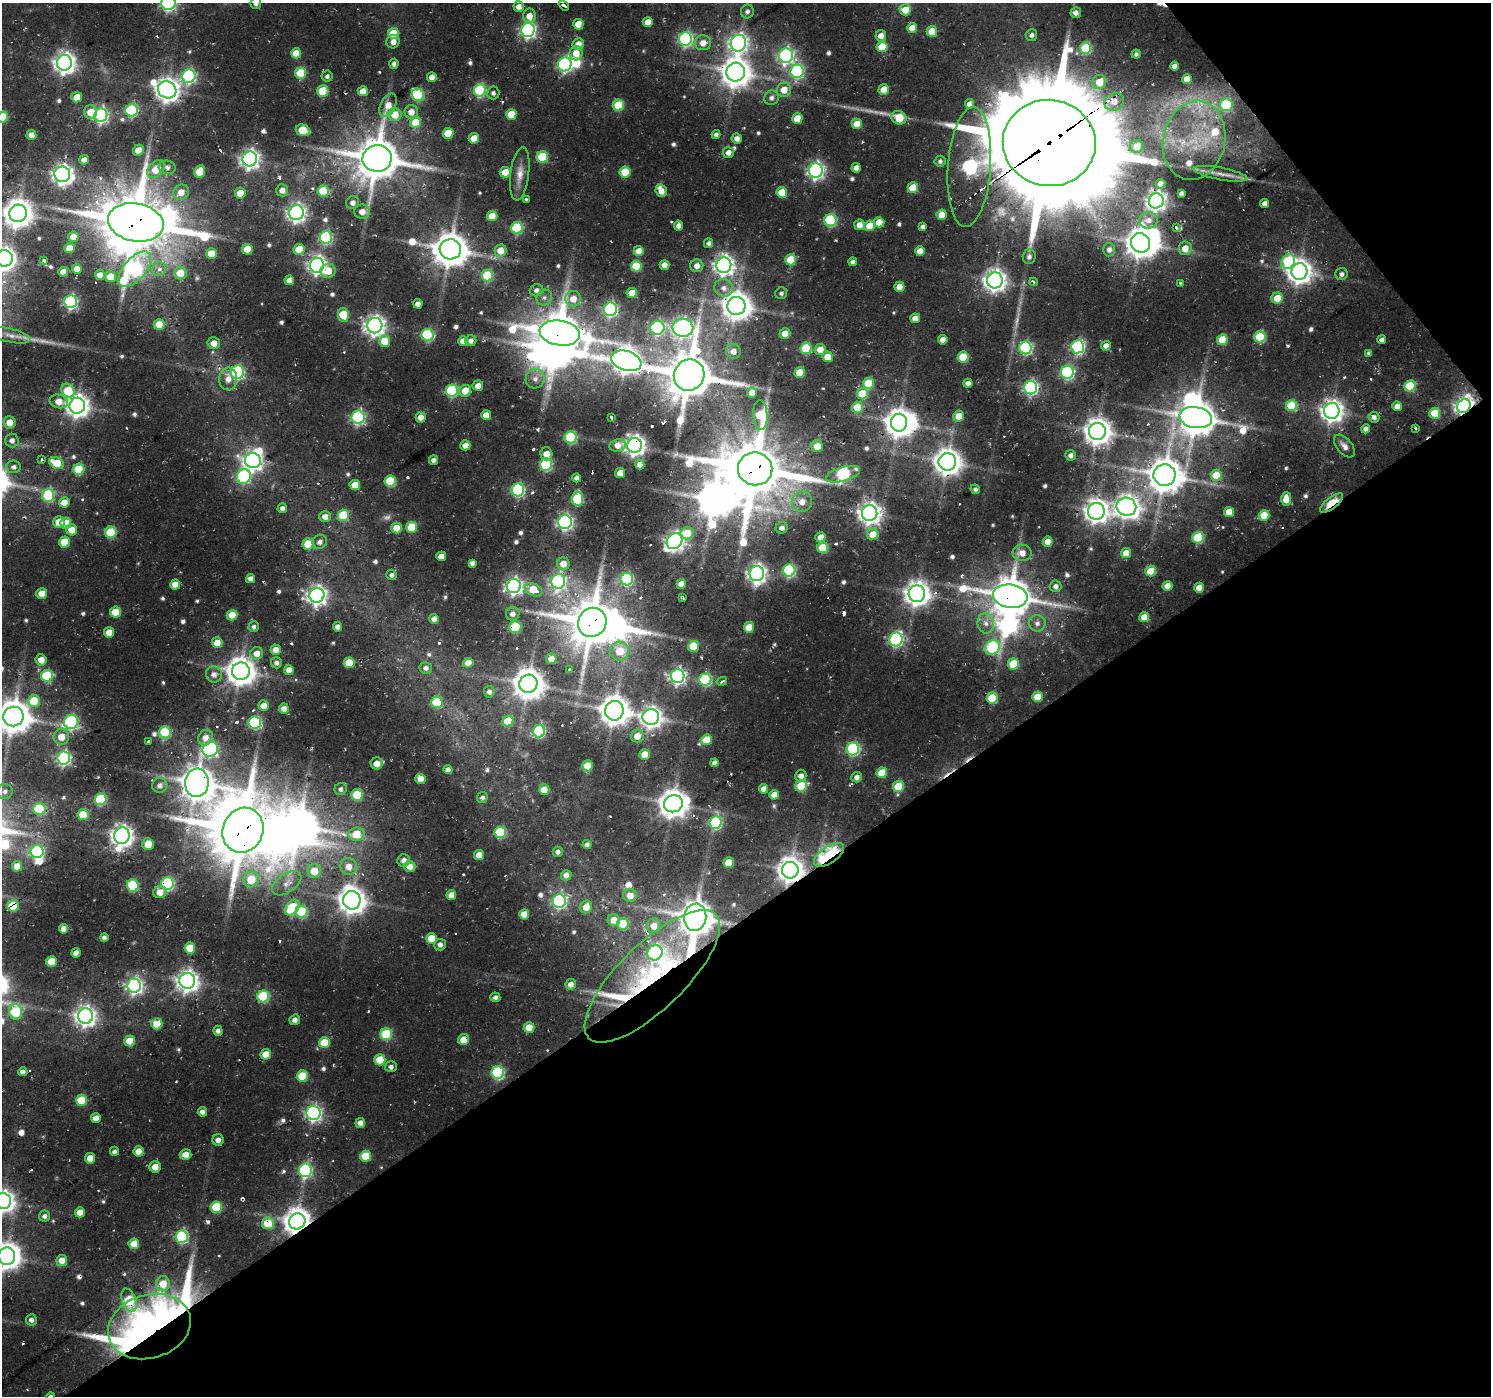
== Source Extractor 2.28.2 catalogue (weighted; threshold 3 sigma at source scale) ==
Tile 12 of 4 x 4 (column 4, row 3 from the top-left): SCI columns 4468-5956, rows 1704-3097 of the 6193 x 6150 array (HDU 1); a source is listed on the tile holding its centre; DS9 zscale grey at full resolution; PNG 1493 x 1398 px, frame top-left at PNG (2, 3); each listed source drawn as its Kron ellipse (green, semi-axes under 4 px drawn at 4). Shown black and unused: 38% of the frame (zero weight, under 2 of 3 exposures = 8% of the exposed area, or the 3 px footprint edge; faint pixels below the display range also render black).
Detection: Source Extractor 2.28.2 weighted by HDU 2 'WHT'; one run over the whole footprint, this tile lists its part. Background 0.0452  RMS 0.0057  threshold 0.0257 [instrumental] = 3 sigma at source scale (4.5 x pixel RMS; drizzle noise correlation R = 1.50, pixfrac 1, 0.0396/0.0396 arcsec/px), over >= 5 px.
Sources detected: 678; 6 too faint to see at this stretch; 17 inside a brighter object's white glare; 31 cosmic-ray / hot-pixel residue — neither listed nor drawn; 10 inside a brighter listed object's ellipse — not listed separately; of the other 614, all 500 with FLUX_AUTO >= 1.56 (the completeness limit of this list) listed and drawn (114 fainter detections not listed), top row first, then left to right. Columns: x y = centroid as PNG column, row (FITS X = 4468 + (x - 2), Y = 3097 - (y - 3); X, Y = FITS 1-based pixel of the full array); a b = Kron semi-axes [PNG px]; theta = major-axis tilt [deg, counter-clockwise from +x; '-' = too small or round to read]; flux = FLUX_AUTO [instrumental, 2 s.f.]
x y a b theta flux
168 3 7 7 - 110
256 3 6 5 - 1.6
564 5 6 3 -37 2.6
519 6 5 5 - 3.8
905 10 6 5 - 11
747 11 7 6 - 1.8
1076 13 5 5 - 3.1
529 16 7 6 - 5.9
648 22 5 5 - 6.6
578 24 5 5 - 11
912 28 5 5 - 7.9
528 30 7 6 - 150
932 31 5 5 - 13
393 33 5 5 - 18
1031 35 6 6 - 2.1
881 36 6 5 - 4.3
686 39 7 6 - 110
393 42 7 6 - 3.3
703 43 8 7 - 5
738 43 8 7 - 220
578 44 6 5 - 6.1
882 47 5 5 - 17
1085 48 6 5 - 37
296 53 5 5 - 9.5
576 53 7 6 - 7
1136 54 4 4 - 1.6
786 56 7 7 - 140
64 63 8 7 - 330
394 64 5 4 - 1.8
565 64 7 6 - 110
1175 66 4 4 - 3.2
797 71 7 6 - 90
736 72 9 9 - 810
301 73 5 5 - 26
189 76 7 6 - 100
327 76 5 5 - 1.8
432 77 5 5 - 4.9
1187 79 5 5 - 7.6
1099 82 7 6 - 10
167 90 9 8 - 480
480 90 6 6 - 62
784 90 7 7 - 7
884 90 5 5 - 7.9
323 91 5 5 - 25
363 91 5 5 - 6.1
493 93 6 6 - 1.8
418 95 6 6 - 52
77 97 5 5 - 6.9
771 98 7 7 - 2.5
1114 102 10 8 25 5.1
970 104 5 4 - 3.5
388 105 12 7 65 6.7
618 105 6 5 - 25
1226 105 6 6 - 44
132 110 6 6 - 62
91 112 7 6 - 9.3
411 112 7 6 - 5.3
511 114 5 5 - 11
101 115 7 6 - 130
395 115 6 6 - 9.4
3 117 5 5 - 21
899 118 8 6 -25 15
797 119 5 5 - 11
416 122 5 5 - 17
857 124 5 5 - 9
303 130 7 5 -15 17
448 133 5 5 - 15
31 135 5 5 - 4.5
716 135 4 4 - 1.9
474 138 5 5 - 8.8
737 138 5 5 - 3.2
1194 140 40 31 78 46
1049 143 46 43 -7 14000
1137 146 6 6 - 8
138 150 6 5 - 8.3
728 153 5 5 - 3.6
542 157 5 5 - 27
377 158 14 13 - 1900
250 159 7 7 - 260
84 160 5 5 - 3.2
940 161 5 5 - 1.6
167 167 8 7 - 2.2
969 167 60 21 86 140
856 168 5 4 - 3.6
156 169 10 7 46 10
200 171 6 5 - 15
816 171 7 7 - 180
505 172 5 5 - 9
625 172 5 5 - 21
62 174 8 8 - 280
520 174 27 9 83 6.2
1221 174 27 6 -11 5.7
1160 184 5 4 - 4.9
913 188 5 5 - 14
282 190 6 6 - 4
323 191 5 5 - 24
661 191 6 5 - 4.5
181 192 8 7 - 6
240 193 5 5 - 8.2
782 193 5 5 - 15
1181 193 4 4 - 1.7
527 200 3 3 - 7.2
1156 201 7 7 - 260
353 203 6 6 - 2.5
1265 203 4 4 - 3.4
362 211 8 7 - 4.4
18 213 9 8 - 780
296 213 7 7 - 230
942 215 5 5 - 7.8
492 216 5 5 - 10
830 220 6 6 - 59
1148 220 9 8 - 4.5
136 222 28 19 -11 3300
879 222 5 5 - 8.2
860 225 5 5 - 5.4
678 226 5 4 - 3.3
870 226 5 5 - 12
923 227 4 4 - 1.9
1176 227 4 3 - 3.8
517 228 6 6 - 46
73 237 5 5 - 4.8
326 237 6 6 - 80
708 243 5 4 - 1.6
1141 243 10 9 - 880
69 248 5 5 - 8.1
1185 248 7 6 - 6.2
247 249 5 5 - 11
299 249 5 5 - 12
450 249 11 10 - 1100
1109 250 7 6 - 2.4
500 251 6 6 - 8
639 251 5 5 - 7.1
920 251 5 5 - 8.3
211 254 5 5 - 11
1029 257 7 6 - 2.2
4 258 8 8 - 340
791 260 5 5 - 19
44 261 4 3 - 2.3
853 262 4 4 - 2.6
1288 262 8 6 54 44
317 265 7 7 - 210
664 265 5 4 - 4.1
724 265 7 7 - 290
636 266 5 5 - 22
697 266 6 6 - 3.6
77 269 5 5 - 7.1
135 269 21 11 49 100
159 269 7 6 - 2.7
328 271 8 7 - 6.7
63 272 5 4 - 5.1
1299 272 8 8 - 510
180 273 6 6 - 10
1341 274 6 6 - 2.1
100 275 5 5 - 3.5
487 276 6 5 - 31
110 277 5 5 - 10
289 280 5 5 - 3.7
995 280 8 8 - 380
1033 282 4 3 - 1.7
1180 283 3 3 - 1.8
899 287 5 5 - 6.9
724 288 9 8 - 3.9
537 290 7 6 - 2.4
632 293 5 5 - 8.4
781 293 6 5 - 1.6
544 298 8 7 - 2
1277 298 6 5 - 8.9
573 299 8 7 - 6.1
70 302 6 6 - 110
418 304 5 4 - 2.8
736 306 9 9 - 800
610 309 7 6 - 96
343 315 7 5 -79 19
915 318 5 5 - 4.8
159 325 5 5 - 13
375 326 8 7 - 310
657 328 7 7 - 86
683 328 10 9 - 230
560 333 20 12 -10 1700
785 333 5 5 - 6.4
427 335 6 6 - 51
11 336 20 7 -13 5
1260 337 5 5 - 34
943 340 5 4 - 4.3
1222 340 5 5 - 21
1382 340 4 4 - 2.5
385 341 6 5 - 11
463 341 5 5 - 5.8
471 341 5 5 - 2.7
214 343 6 6 - 5.5
1106 346 5 5 - 3.9
1078 347 6 6 - 100
806 348 6 5 - 29
1026 348 6 6 - 75
820 349 5 5 - 6.3
733 351 7 7 - 4.8
1369 353 4 4 - 1.6
828 357 5 5 - 8.6
963 357 5 5 - 22
626 361 15 9 -18 670
237 372 7 6 - 90
1067 372 6 6 - 84
800 373 5 5 - 14
689 375 16 15 - 2200
228 379 11 9 86 4.9
535 379 10 9 - 3.7
869 383 5 5 - 20
968 383 4 4 - 3
478 386 5 5 - 4.4
1410 386 6 5 - 34
1031 388 6 6 - 120
68 391 7 6 - 18
452 391 6 6 - 60
465 391 6 6 - 9.1
752 393 5 5 - 5.9
862 394 6 5 - 16
59 401 9 6 -12 5.8
77 406 8 8 - 430
1291 406 5 5 - 27
1397 406 5 5 - 5.2
1464 406 7 6 - 260
857 407 5 5 - 16
1332 411 8 8 - 400
1435 413 5 5 - 19
486 415 5 5 - 7.1
760 415 15 7 -87 34
959 416 5 5 - 8.4
358 417 6 6 - 96
421 417 5 5 - 4.8
611 417 4 3 - 2.1
1374 417 5 5 - 2.2
1196 418 16 10 -9 1400
9 422 6 6 - 6.5
899 423 9 8 - 720
1416 428 3 3 - 2.2
1366 429 4 4 - 2.9
1097 431 8 8 - 630
571 437 6 6 - 56
12 440 7 6 - 2.3
465 445 5 5 - 4.3
618 445 8 6 8 5
634 445 7 7 - 340
817 446 6 5 - 7.8
1344 446 13 7 -50 3.2
546 454 6 6 - 6
1071 455 5 5 - 2.6
42 459 4 3 - 2
433 460 5 4 - 2.1
253 461 8 7 - 250
947 462 8 8 - 670
57 463 7 5 -26 13
546 464 6 6 - 59
640 464 5 4 - 5.5
14 467 7 6 - 2.1
79 469 5 5 - 23
755 469 17 16 - 3100
620 473 5 5 - 5.8
843 474 17 7 15 81
1165 475 11 10 - 1200
1216 475 5 5 - 16
244 476 7 7 - 79
576 478 4 4 - 2.6
390 481 6 5 - 32
355 485 5 5 - 8.5
975 489 5 4 - 1.7
518 490 6 6 - 78
48 495 6 6 - 44
577 499 7 5 85 40
1286 499 7 5 89 11
64 502 5 5 - 6.4
802 502 10 10 - 5.9
1332 503 14 5 38 25
1126 507 10 9 - 440
282 508 5 4 - 2.3
1096 511 8 8 - 470
1229 512 5 5 - 9.6
870 513 8 7 - 390
343 515 5 5 - 27
1264 515 5 5 - 14
325 517 6 5 - 4
59 522 6 6 - 7.6
565 522 7 7 - 140
66 523 5 5 - 14
411 527 5 5 - 17
397 528 5 5 - 7.9
782 528 6 5 - 2.8
72 530 6 5 - 7.7
111 532 6 5 - 33
687 533 6 6 - 13
873 534 6 5 - 8.8
820 537 5 5 - 5.2
1198 538 6 5 - 39
674 541 8 7 - 260
65 542 5 5 - 14
320 542 7 7 - 2.5
1048 542 5 5 - 6.2
308 544 5 5 - 15
823 548 5 5 - 24
1022 553 9 8 - 5.3
1126 553 5 5 - 7.3
441 556 5 5 - 5.4
472 563 4 4 - 2.4
563 564 6 6 - 6.2
789 570 6 6 - 75
1151 571 5 5 - 14
757 574 7 7 - 260
392 575 5 5 - 2
251 579 4 4 - 3.1
627 579 6 6 - 67
558 581 7 7 - 150
681 584 5 5 - 6.5
175 585 5 5 - 6.6
514 586 7 7 - 200
1056 586 6 5 - 2.5
1167 586 5 5 - 6.6
1199 588 5 5 - 6.6
534 590 9 6 -27 13
42 594 5 5 - 7.4
917 594 8 8 - 520
317 595 7 7 - 280
1010 596 17 11 -8 1600
682 597 4 3 - 2.8
115 612 5 5 - 12
513 614 7 6 - 3.1
232 615 5 5 - 11
1144 617 5 5 - 7.4
434 619 5 5 - 3.5
592 622 15 14 - 2200
986 623 10 8 -82 3.7
1037 623 8 8 - 2.8
254 627 5 5 - 1.6
338 627 5 4 - 3.1
515 627 6 6 - 41
749 627 5 5 - 13
109 632 5 5 - 8.9
896 639 7 6 - 100
217 643 5 5 - 7.6
693 646 5 5 - 16
992 648 8 7 - 61
276 650 5 5 - 4.9
619 651 9 9 - 11
257 653 6 6 - 5.3
551 659 5 5 - 4.6
41 660 5 5 - 6.1
276 663 5 5 - 2.1
349 663 5 5 - 18
468 663 5 5 - 10
1013 664 5 5 - 20
426 668 6 6 - 2.2
289 670 5 5 - 4.8
569 670 4 3 - 1.6
241 671 9 8 - 800
214 674 8 8 - 3.5
47 676 6 6 - 36
678 676 7 6 - 170
705 679 6 6 - 66
722 681 5 4 - 1.6
528 684 9 9 - 950
489 692 6 5 - 2.3
1037 697 5 5 - 11
992 698 5 5 - 21
34 701 6 6 - 15
437 702 5 5 - 29
264 706 5 5 - 5.3
284 708 5 5 - 3.9
614 711 10 9 - 860
13 716 10 10 - 1200
651 717 8 8 - 330
508 721 5 5 - 19
71 722 7 7 - 83
255 722 6 6 - 67
539 731 6 6 - 62
165 732 6 6 - 43
637 736 6 6 - 6.6
61 737 8 7 - 7.2
205 738 8 7 - 4.4
707 740 5 5 - 14
148 741 3 3 - 2.3
210 749 8 7 - 110
853 749 6 6 - 75
645 754 5 5 - 8.9
64 758 6 6 - 120
714 763 4 4 - 2.3
377 764 6 6 - 5.8
588 766 5 5 - 14
448 770 4 4 - 2.8
882 773 5 5 - 17
801 776 6 5 - 3.1
857 777 5 5 - 3
421 779 5 5 - 6.4
197 783 14 11 84 1200
160 785 8 7 - 2.5
801 786 6 5 - 26
898 787 5 5 - 21
341 789 6 6 - 1.8
764 789 4 4 - 4.3
544 790 5 5 - 8.1
5 791 8 7 - 2.4
357 795 6 5 - 30
774 795 5 4 - 5.7
482 797 5 5 - 1.8
101 799 6 6 - 46
673 804 9 8 - 830
39 809 6 6 - 33
83 815 5 5 - 18
715 822 6 6 - 64
243 830 23 20 66 3400
500 832 6 6 - 38
356 834 8 7 - 14
122 836 8 7 - 390
148 844 6 5 - 7.8
587 845 4 4 - 2.3
37 852 6 6 - 87
558 852 5 5 - 2.3
479 855 5 5 - 6.7
829 855 17 8 33 72
404 860 6 6 - 3
729 863 5 5 - 11
17 866 5 5 - 7.6
349 866 8 8 - 6
410 866 5 5 - 6.1
790 870 8 8 - 590
314 871 7 7 - 11
566 875 5 5 - 3.1
251 879 8 7 - 13
168 883 6 6 - 83
287 883 16 9 35 5.3
133 885 6 6 - 40
160 892 7 6 - 5.5
451 895 5 5 - 7.3
630 895 7 6 - 6.5
352 900 9 8 - 680
559 901 7 6 - 110
13 906 6 5 - 21
586 907 6 6 - 6.8
292 908 9 6 52 30
302 912 6 6 - 41
524 914 5 5 - 7.9
695 917 14 11 81 1200
614 920 6 6 - 7.5
623 924 6 5 - 29
654 926 7 7 - 6.7
64 929 5 4 - 4
104 937 4 4 - 1.9
431 938 5 5 - 9.7
440 945 6 5 - 2.6
190 948 5 5 - 10
76 953 4 4 - 3.4
655 953 8 7 - 110
52 961 5 5 - 13
652 976 89 33 44 98
187 981 8 8 - 380
571 984 5 5 - 3.9
134 986 7 7 - 190
263 996 6 6 - 48
495 997 5 5 - 2
15 1012 8 6 -74 31
85 1016 7 7 - 310
295 1020 5 5 - 2.8
157 1024 5 5 - 13
529 1027 5 5 - 9.9
218 1031 5 4 - 2.2
386 1034 6 6 - 34
464 1040 5 5 - 8.6
130 1041 5 5 - 9.2
324 1043 5 5 - 18
266 1054 5 5 - 9.3
380 1060 5 5 - 17
391 1067 6 5 - 1.9
23 1072 4 4 - 2.8
498 1073 6 6 - 75
302 1076 5 5 - 20
82 1100 5 5 - 23
202 1112 5 4 - 2.7
314 1113 7 7 - 160
96 1118 5 5 - 5.7
360 1123 5 5 - 4.2
218 1140 6 5 - 2.7
114 1151 4 4 - 1.7
139 1151 5 5 - 6.6
186 1154 5 5 - 5.2
366 1156 5 5 - 20
90 1158 5 5 - 6.6
155 1167 5 5 - 5.6
305 1170 7 6 - 91
3 1201 8 8 - 400
216 1207 5 5 - 28
80 1212 5 5 - 6.6
44 1216 5 5 - 2.2
297 1221 8 7 - 660
268 1223 6 6 - 17
182 1237 6 6 - 73
134 1244 5 5 - 9.1
7 1256 8 8 - 640
62 1260 5 5 - 6.7
163 1284 7 7 - 8.4
129 1300 12 6 -70 30
31 1320 5 5 - 2.4
149 1327 42 31 17 130
51 1396 4 4 - 1.7
Overlapping masked pixels (flux is a lower limit): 39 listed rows (the first 20) at x y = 736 72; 167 90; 1194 140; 1049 143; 377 158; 969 167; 18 213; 136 222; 450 249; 135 269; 736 306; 560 333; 689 375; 1464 406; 1332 411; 899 423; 634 445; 947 462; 755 469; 1165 475
Isophote crosses this tile's border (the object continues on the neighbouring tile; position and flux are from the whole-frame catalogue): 8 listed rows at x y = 168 3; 256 3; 3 117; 4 258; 13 716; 3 1201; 7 1256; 51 1396